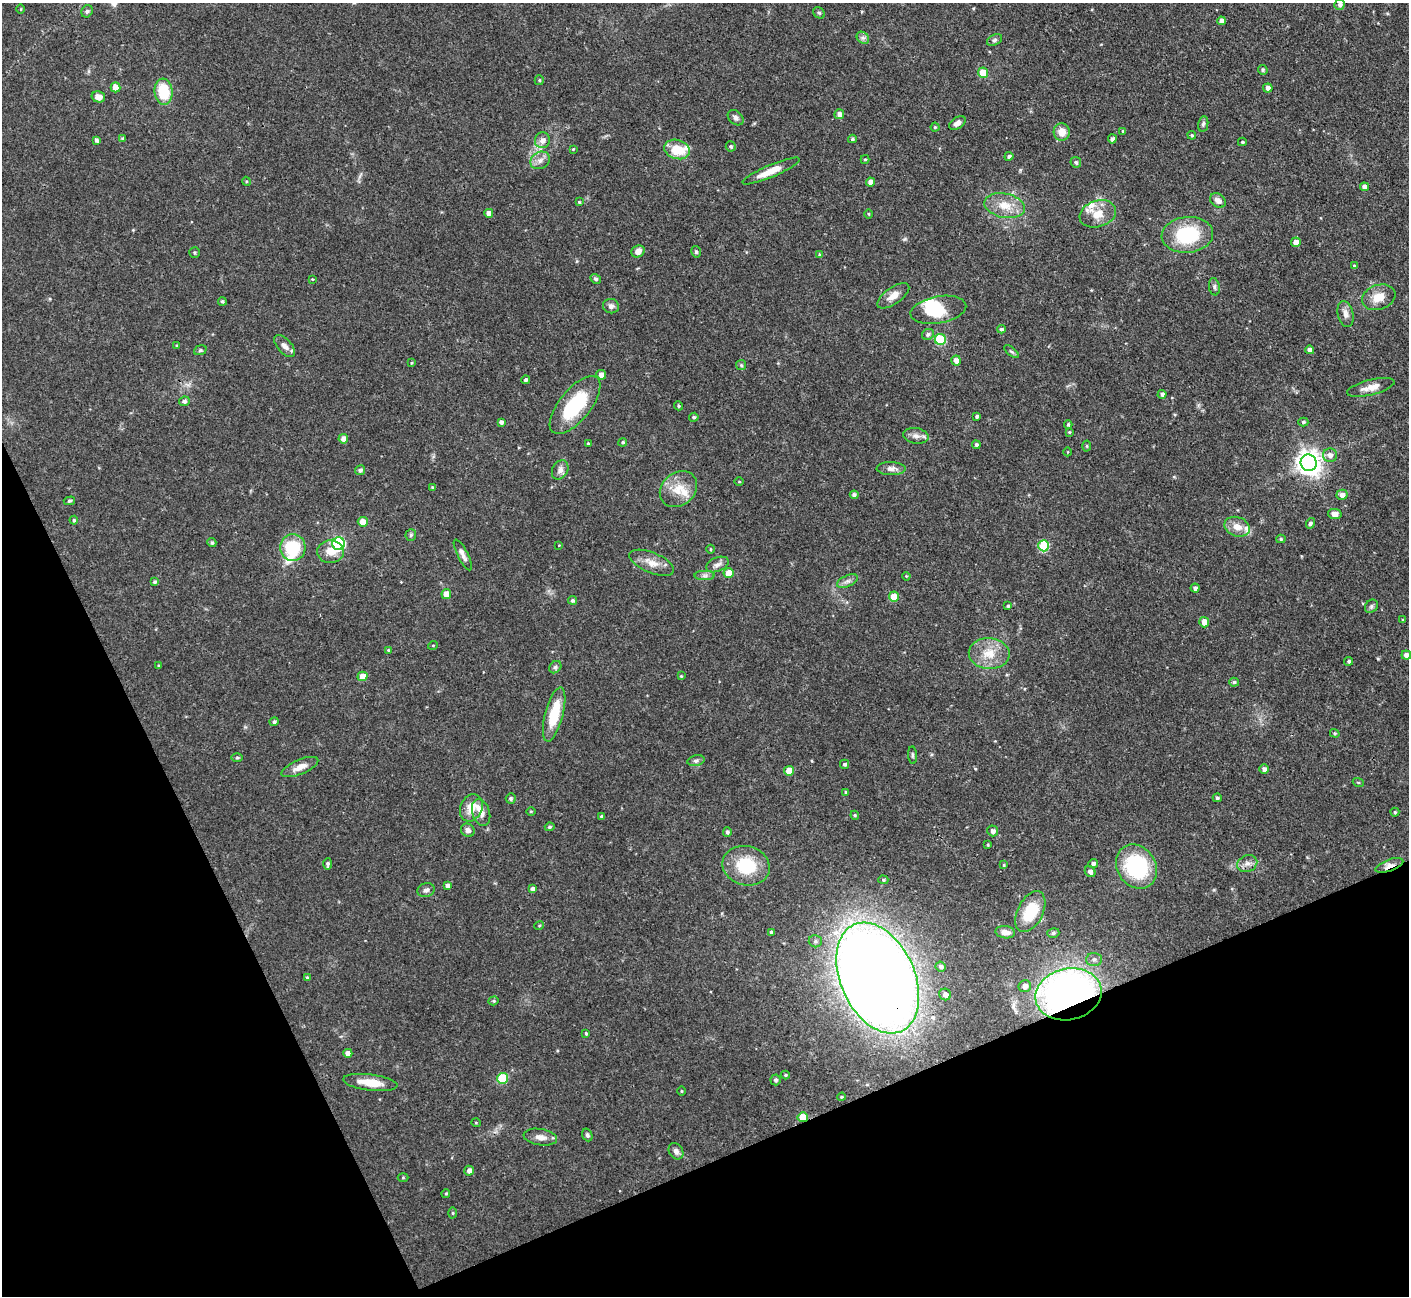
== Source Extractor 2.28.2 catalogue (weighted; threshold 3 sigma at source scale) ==
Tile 14 of 4 x 4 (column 2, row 4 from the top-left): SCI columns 1409-2815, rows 156-1449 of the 5629 x 5618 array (HDU 1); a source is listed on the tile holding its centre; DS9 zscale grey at full resolution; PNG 1411 x 1298 px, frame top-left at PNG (2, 3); each listed source drawn as its Kron ellipse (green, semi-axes under 4 px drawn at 4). Shown black and unused: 22% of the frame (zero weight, under 3 of 4 exposures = <1% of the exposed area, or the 3 px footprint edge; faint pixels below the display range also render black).
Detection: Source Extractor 2.28.2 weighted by HDU 2 'WHT'; one run over the whole footprint, this tile lists its part. Background 0.0876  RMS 0.0036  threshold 0.0162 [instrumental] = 3 sigma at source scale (4.5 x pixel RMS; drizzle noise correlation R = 1.50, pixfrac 1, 0.05/0.05 arcsec/px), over >= 5 px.
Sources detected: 217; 2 inside a brighter object's white glare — neither listed nor drawn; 4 inside a brighter listed object's ellipse — not listed separately; the other 211 listed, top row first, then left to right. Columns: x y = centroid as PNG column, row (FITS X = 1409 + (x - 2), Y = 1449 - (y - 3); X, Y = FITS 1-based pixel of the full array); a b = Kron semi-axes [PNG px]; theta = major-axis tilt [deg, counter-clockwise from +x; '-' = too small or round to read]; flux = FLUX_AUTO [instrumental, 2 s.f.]
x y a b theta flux
1340 5 5 5 - 0.88
21 9 5 3 - 0.31
87 11 6 5 - 0.73
819 13 6 5 - 0.59
1221 21 4 4 - 2
863 38 7 5 -43 1
995 40 8 5 27 0.74
1263 70 5 4 - 0.6
983 73 5 5 - 6.7
539 80 5 4 - 0.44
116 87 5 5 - 4.5
1268 88 4 4 - 1.7
163 92 13 9 -84 14
98 97 7 5 -14 2.3
839 114 5 5 - 1.5
736 118 9 6 -41 1.1
957 123 9 5 32 1.8
1203 124 8 5 79 0.76
935 127 4 4 - 0.48
1123 131 4 4 - 0.49
1062 132 9 8 - 4
1192 135 4 3 - 0.53
123 139 4 4 - 0.54
852 139 4 3 - 0.62
1112 139 4 4 - 1.1
96 140 4 3 - 0.98
542 140 8 7 - 2.2
1242 142 4 3 - 0.47
731 146 5 5 - 0.68
573 149 4 3 - 0.34
677 149 13 9 -18 8.4
1009 156 4 4 - 0.86
865 159 4 4 - 0.51
540 160 10 8 28 2.1
1076 162 5 5 - 0.82
771 171 31 6 23 5.8
246 181 5 3 - 0.4
870 182 4 4 - 2.1
1364 187 4 4 - 1.6
1218 201 8 6 -37 1.9
579 202 3 3 - 0.37
1005 206 20 12 -12 6.4
489 213 4 4 - 1.6
869 214 5 3 - 0.36
1098 214 19 13 19 5.7
1187 235 26 18 5 23
1296 242 5 4 - 2.7
638 251 7 5 30 2.2
195 252 5 5 - 0.51
696 252 6 4 -76 0.63
820 255 4 3 - 0.57
1355 266 4 4 - 0.64
312 279 3 3 - 0.28
596 279 6 4 -29 0.67
1214 287 9 5 -81 0.82
893 296 19 8 35 3.4
1379 297 17 12 19 5
222 301 4 4 - 0.61
611 306 8 7 - 1.3
938 310 28 13 10 13
1345 314 13 8 -77 2.1
1001 329 4 3 - 0.7
928 334 6 5 - 0.85
940 339 5 5 - 21
177 346 4 3 - 0.44
285 346 13 7 -47 2.2
200 350 6 4 22 0.56
1310 350 4 4 - 1.5
1011 352 9 4 -38 0.64
956 360 5 5 - 2.2
412 363 4 3 - 0.36
741 365 5 5 - 0.56
601 375 5 4 - 2
526 380 4 4 - 0.78
1371 387 24 7 14 3.7
1162 394 4 4 - 1
184 401 5 4 - 1.1
575 405 35 15 51 22
678 406 4 4 - 0.49
977 416 3 3 - 0.83
694 417 5 4 - 0.66
501 422 4 4 - 1.2
1303 422 5 4 - 0.58
1068 424 4 3 - 0.58
1069 432 4 4 - 0.39
916 436 13 7 -9 2.1
343 439 5 4 - 2.3
623 442 4 4 - 0.59
588 443 4 3 - 0.44
976 445 4 4 - 0.84
1087 446 5 3 - 0.4
1068 452 4 3 - 0.27
1330 455 7 7 - 1.9
1309 463 8 8 - 340
891 469 14 6 -2 2
360 470 5 4 - 1
560 470 10 7 62 2
739 482 5 3 - 0.31
432 487 4 4 - 0.51
678 489 20 16 41 7.2
854 495 4 4 - 0.97
1342 495 5 5 - 1.9
69 501 6 4 15 0.6
1335 514 7 5 -9 2.5
74 520 4 4 - 0.6
363 522 5 5 - 3.8
1310 523 5 4 - 0.92
1237 527 13 9 -20 3.7
411 535 6 5 - 0.54
1281 539 4 4 - 0.55
212 543 4 4 - 0.7
338 544 6 6 - 47
559 545 4 2 - 0.23
1044 546 5 5 - 20
293 547 13 12 - 17
710 549 4 3 - 0.34
330 552 13 11 3 4.5
463 555 17 5 -63 1.9
652 563 24 10 -22 4.5
717 564 12 7 21 1.7
729 573 5 5 - 5.1
705 576 10 4 0 1.1
906 576 4 3 - 0.3
847 581 11 5 24 1.3
155 582 4 4 - 0.76
1195 588 4 4 - 1.1
446 594 5 5 - 2.8
894 597 5 5 - 6.1
573 600 4 4 - 0.78
1008 606 4 3 - 0.48
1371 606 7 6 - 0.8
1403 620 4 3 - 0.32
1204 622 5 5 - 3.1
433 645 5 3 - 0.3
388 650 4 4 - 0.41
989 654 20 15 -2 7.7
1406 655 4 4 - 1.4
1349 661 4 4 - 0.66
159 666 3 3 - 0.41
555 667 7 5 46 0.81
363 676 5 5 - 3.9
681 676 3 3 - 0.34
1234 682 5 4 - 0.74
554 714 28 9 75 12
274 722 4 4 - 0.78
1335 733 5 4 - 0.47
912 755 9 3 -85 0.56
237 758 6 4 1 0.5
696 760 9 5 13 0.88
845 764 4 4 - 0.69
300 767 20 7 23 3.4
1264 769 5 4 - 1.3
789 771 5 5 - 4.3
1358 782 5 3 - 0.35
846 792 3 3 - 0.42
511 798 5 5 - 0.78
1217 798 4 4 - 0.61
471 808 14 11 65 5.2
531 811 4 3 - 0.35
1395 812 4 4 - 0.5
481 813 13 8 -72 2.4
855 815 4 4 - 0.43
602 816 3 3 - 0.72
550 827 5 4 - 0.67
468 830 7 6 - 1.4
993 831 5 5 - 1.5
727 832 5 4 - 0.77
988 845 3 2 - 0.4
328 864 6 3 88 0.9
1093 864 5 4 - 1.1
1247 864 10 8 24 2
1004 865 4 3 - 0.39
1389 865 14 6 21 2.5
746 866 24 19 -14 16
1136 867 23 19 -57 32
1090 871 6 5 - 1.3
883 880 5 4 - 0.54
447 885 4 4 - 1.3
533 889 4 4 - 1.5
426 890 9 6 16 1.2
1030 912 22 12 63 12
539 926 5 3 - 0.42
771 932 3 3 - 0.72
1005 932 10 6 -7 2
1053 933 6 4 16 0.67
815 941 6 6 - 0.97
1094 959 7 6 - 1.3
941 966 5 5 - 1.1
307 978 4 4 - 0.66
878 978 58 37 -66 750
1025 986 6 6 - 2.2
945 994 6 5 - 1.7
1068 994 33 25 13 200
494 1001 5 4 - 0.51
586 1033 4 3 - 0.52
348 1053 4 4 - 2.4
785 1075 4 4 - 0.42
502 1078 5 5 - 17
775 1080 5 5 - 0.92
370 1082 27 8 -7 6.6
681 1091 5 3 - 0.33
842 1097 4 3 - 0.48
803 1117 5 5 - 6.5
476 1123 5 3 - 0.3
587 1135 6 5 - 0.77
540 1137 17 8 -9 2.7
676 1151 9 7 -58 1.5
469 1171 5 4 - 1.8
403 1178 5 3 - 0.33
446 1194 4 3 - 0.46
453 1213 5 3 - 0.38
Overlapping masked pixels (flux is a lower limit): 4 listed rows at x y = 1389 865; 878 978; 1068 994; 803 1117